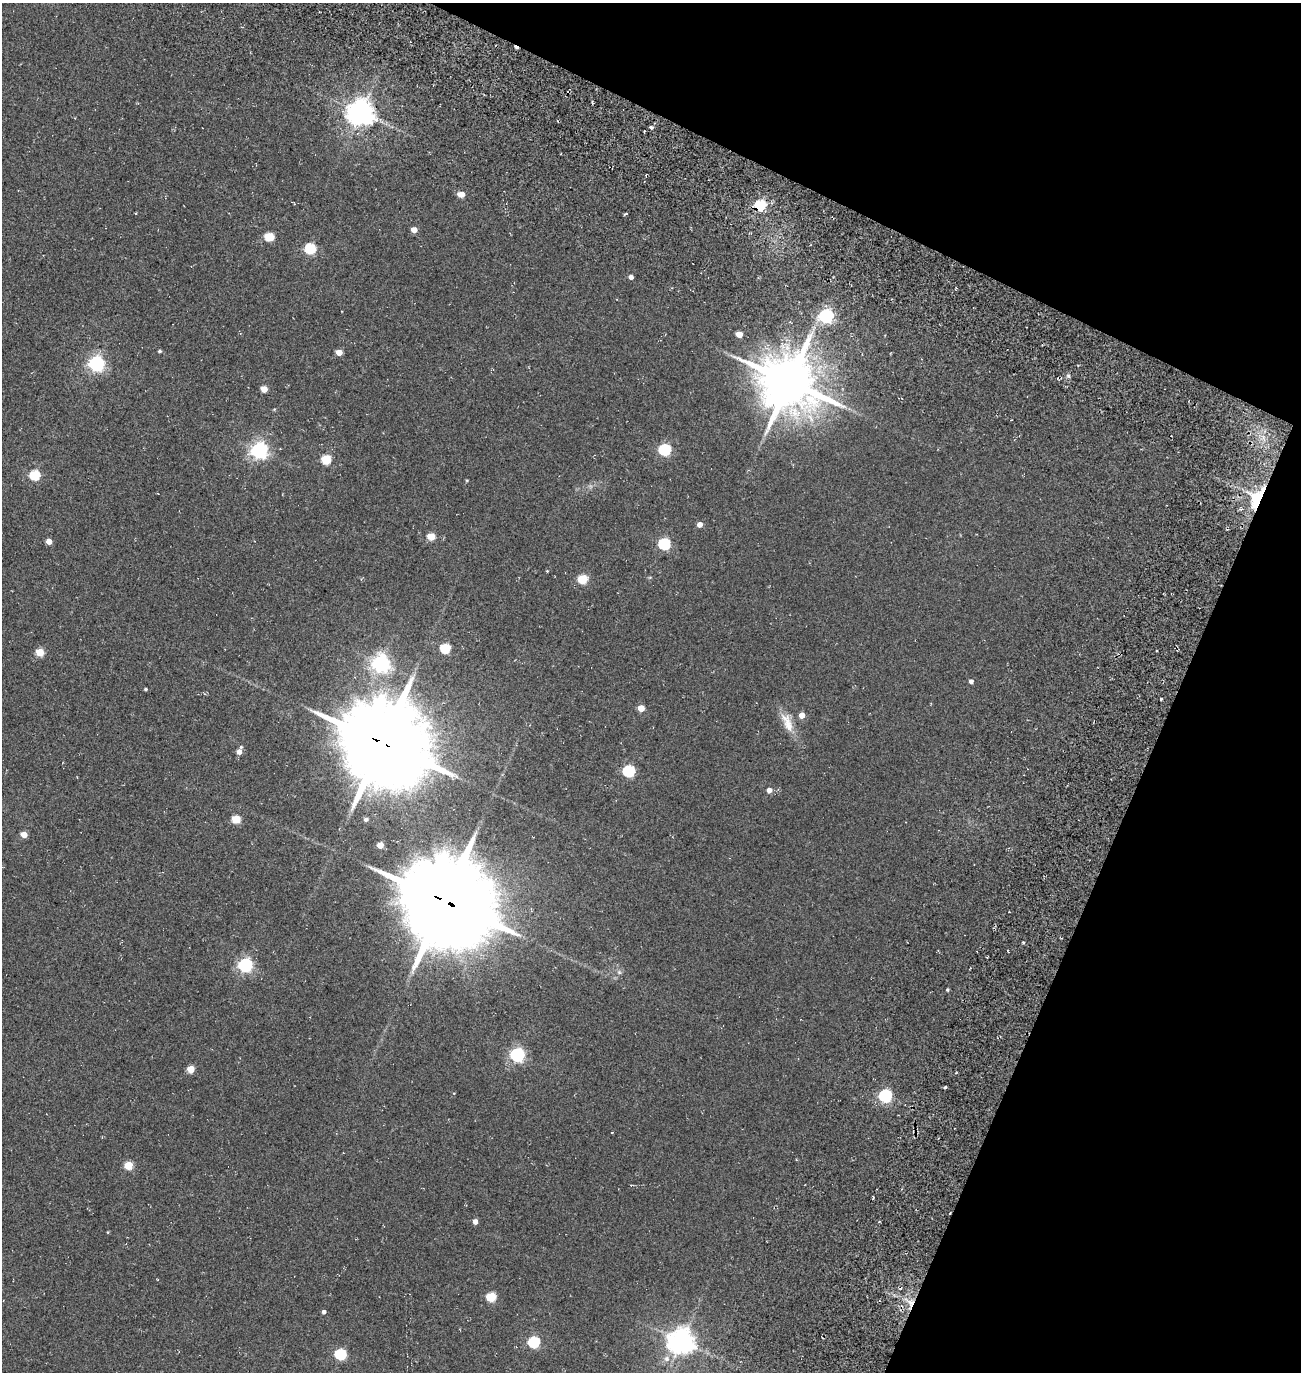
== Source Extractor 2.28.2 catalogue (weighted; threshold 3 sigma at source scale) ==
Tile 8 of 4 x 4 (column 4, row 2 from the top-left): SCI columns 4382-5680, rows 2987-4356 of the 5922 x 5903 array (HDU 1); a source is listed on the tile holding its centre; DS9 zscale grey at full resolution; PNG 1303 x 1374 px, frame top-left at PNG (2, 3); no overlay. Shown black and unused: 22% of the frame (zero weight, under 3 of 5 exposures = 11% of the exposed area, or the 3 px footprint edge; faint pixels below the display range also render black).
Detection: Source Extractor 2.28.2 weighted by HDU 2 'WHT'; one run over the whole footprint, this tile lists its part. Background 0.0815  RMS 0.026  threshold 0.118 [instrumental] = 3 sigma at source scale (4.5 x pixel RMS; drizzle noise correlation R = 1.50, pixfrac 1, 0.05/0.05 arcsec/px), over >= 5 px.
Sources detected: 66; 1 inside a brighter object's white glare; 1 cosmic-ray / hot-pixel residue — not listed; the other 64 listed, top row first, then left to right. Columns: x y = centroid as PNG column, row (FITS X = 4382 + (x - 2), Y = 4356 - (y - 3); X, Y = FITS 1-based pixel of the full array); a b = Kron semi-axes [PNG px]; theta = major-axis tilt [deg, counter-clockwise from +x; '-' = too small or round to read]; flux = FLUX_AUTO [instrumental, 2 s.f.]
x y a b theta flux
361 112 8 7 - 2800
651 127 5 4 - 5.4
461 194 6 4 -2 28
760 205 6 5 - 200
625 214 4 2 - 3.2
414 230 5 4 - 22
269 237 5 5 - 100
310 248 6 5 - 210
631 277 5 4 - 8.6
826 316 6 6 - 530
739 334 5 4 - 30
159 351 4 3 - 3.8
339 352 4 4 - 31
96 363 6 6 - 700
789 382 16 14 -21 15000
264 389 5 4 - 33
259 450 6 6 - 890
665 450 6 5 - 280
326 459 5 5 - 110
35 475 5 5 - 170
467 480 5 3 - 2.1
1259 498 22 18 35 90
700 524 4 4 - 16
431 536 5 5 - 62
49 541 4 4 - 22
664 544 6 5 - 260
547 571 3 3 - 1.6
583 579 5 5 - 120
445 648 5 5 - 150
1156 651 3 3 - 10
40 652 5 5 - 67
381 663 6 6 - 1100
971 681 5 4 - 6.9
146 689 4 3 - 3.1
1161 699 3 3 - 4.1
641 708 5 4 - 38
802 715 4 4 - 26
787 723 29 11 -69 38
382 743 25 22 -35 35000
241 747 4 4 - 3.1
239 752 5 5 - 14
629 771 6 5 - 270
769 790 5 5 - 15
236 819 5 5 - 83
366 819 5 4 - 6
24 835 4 4 - 30
380 845 4 4 - 29
444 901 26 23 -35 40000
245 965 6 6 - 510
619 972 6 5 - 4.2
947 990 4 3 - 3.1
517 1055 6 6 - 560
191 1069 5 5 - 53
945 1087 3 3 - 4.2
885 1096 6 6 - 370
128 1165 5 5 - 76
475 1222 4 4 - 14
491 1297 5 5 - 120
911 1302 10 5 -30 15
324 1312 4 4 - 7
681 1341 8 8 - 2600
534 1342 6 5 - 230
340 1354 5 5 - 220
667 1359 7 7 - 11
Overlapping masked pixels (flux is a lower limit): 5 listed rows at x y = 760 205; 1259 498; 382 743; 444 901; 911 1302
Unlisted compact peaks at least as high as the median listed source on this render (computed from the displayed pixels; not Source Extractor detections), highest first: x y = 1068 376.